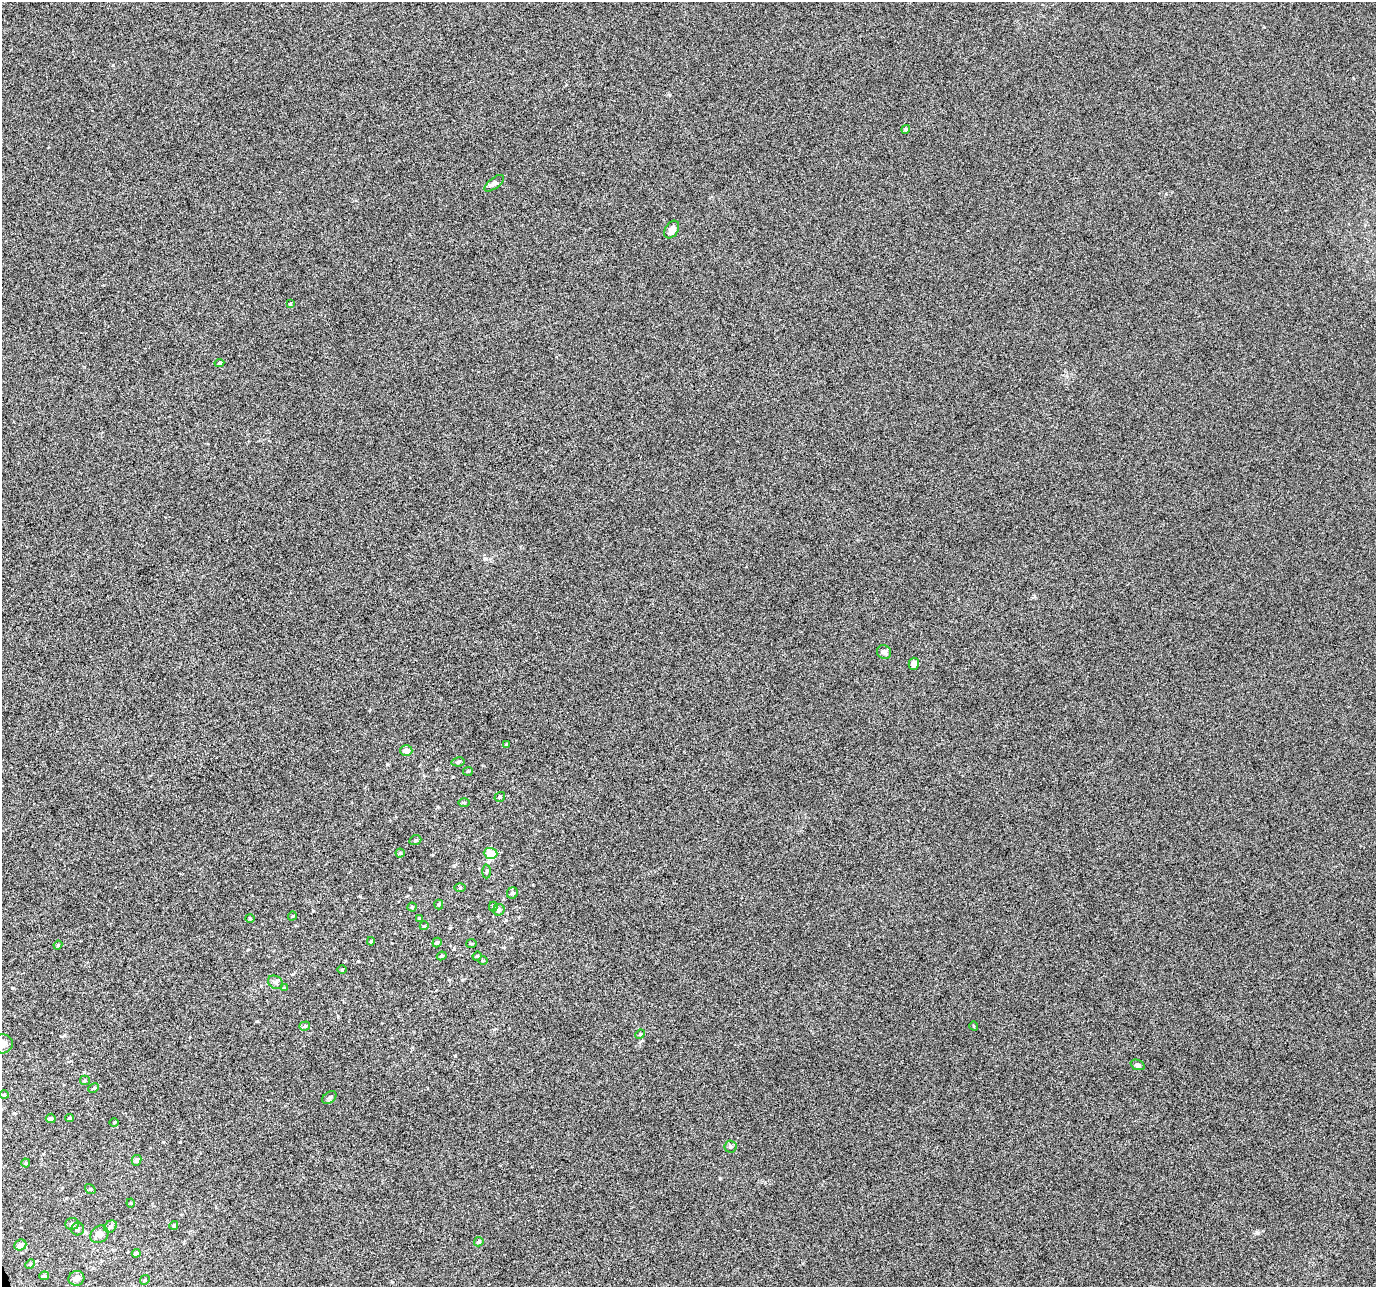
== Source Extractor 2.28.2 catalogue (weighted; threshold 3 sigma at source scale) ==
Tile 7 of 4 x 4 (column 3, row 2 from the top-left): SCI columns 2752-4125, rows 2698-3982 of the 5500 x 5339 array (HDU 1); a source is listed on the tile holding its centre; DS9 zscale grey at full resolution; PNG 1378 x 1289 px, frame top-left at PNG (2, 2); each listed source drawn as its Kron ellipse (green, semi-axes under 4 px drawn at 4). Shown black and unused: <1% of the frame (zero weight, under 10 of 20 exposures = <1% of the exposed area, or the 3 px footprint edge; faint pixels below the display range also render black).
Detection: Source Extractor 2.28.2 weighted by HDU 2 'WHT'; one run over the whole footprint, this tile lists its part. Background -6.09e-04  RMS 0.0017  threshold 0.00681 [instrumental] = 3 sigma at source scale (4.09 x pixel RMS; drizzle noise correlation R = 1.36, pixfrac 0.8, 0.0396/0.0396 arcsec/px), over >= 5 px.
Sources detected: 66; all 66 listed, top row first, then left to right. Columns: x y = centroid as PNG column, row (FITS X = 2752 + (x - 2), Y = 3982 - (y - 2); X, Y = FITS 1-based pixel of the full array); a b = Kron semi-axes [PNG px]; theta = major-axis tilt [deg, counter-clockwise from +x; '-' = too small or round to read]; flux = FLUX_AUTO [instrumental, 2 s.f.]
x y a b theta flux
906 129 4 4 - 0.28
494 183 11 5 38 0.44
672 230 9 6 58 1
290 304 4 3 - 0.14
219 363 5 4 - 0.29
884 652 7 6 - 0.53
914 664 6 5 - 0.85
507 744 3 3 - 0.26
406 751 6 5 - 0.91
458 762 6 4 11 0.29
468 771 5 4 - 0.17
500 797 5 4 - 0.25
464 803 6 4 0 0.17
415 840 6 4 21 0.23
400 853 4 4 - 0.19
491 853 7 5 -4 2.9
486 871 7 3 88 0.2
460 888 5 4 - 0.17
512 893 6 5 - 0.42
439 904 5 4 - 0.2
412 907 4 4 - 0.18
493 907 5 4 - 0.22
499 910 6 5 - 0.45
292 916 5 3 - 0.13
250 918 4 4 - 0.18
419 918 3 3 - 0.17
424 926 4 3 - 0.15
371 941 4 3 - 0.21
437 943 5 4 - 0.28
471 943 5 3 - 0.14
58 945 4 4 - 0.16
442 956 5 3 - 0.22
477 956 5 4 - 0.18
483 960 4 3 - 0.15
342 969 5 3 - 0.13
275 982 8 6 -30 0.4
284 988 3 3 - 0.13
305 1026 5 4 - 0.28
974 1026 4 3 - 0.11
640 1034 5 4 - 0.18
2 1044 11 9 14 1.6
1137 1065 7 5 -22 0.37
85 1080 5 4 - 0.2
94 1088 5 4 - 0.23
4 1095 4 4 - 0.16
329 1097 8 5 38 0.32
51 1118 5 4 - 0.37
70 1118 4 4 - 0.17
114 1122 4 3 - 0.12
730 1147 6 6 - 0.33
136 1160 5 4 - 0.5
26 1163 4 4 - 0.17
90 1189 6 4 -35 0.16
131 1203 4 4 - 0.16
72 1224 7 6 - 0.47
174 1225 4 4 - 0.28
110 1227 7 5 41 0.43
78 1229 6 6 - 0.39
99 1234 9 8 - 1.2
479 1242 5 4 - 0.37
20 1245 6 5 - 0.75
136 1253 4 4 - 0.35
30 1264 5 4 - 0.17
44 1276 5 4 - 0.32
76 1278 8 7 - 0.76
145 1280 5 4 - 0.21
Isophote crosses this tile's border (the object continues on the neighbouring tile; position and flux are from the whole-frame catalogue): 1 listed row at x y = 2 1044
Unlisted compact peaks at least as high as the median listed source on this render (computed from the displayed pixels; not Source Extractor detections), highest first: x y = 1257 1233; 113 65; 257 1021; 720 1178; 180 1142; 410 888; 163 1142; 293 974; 358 961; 12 988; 1166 194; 670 95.